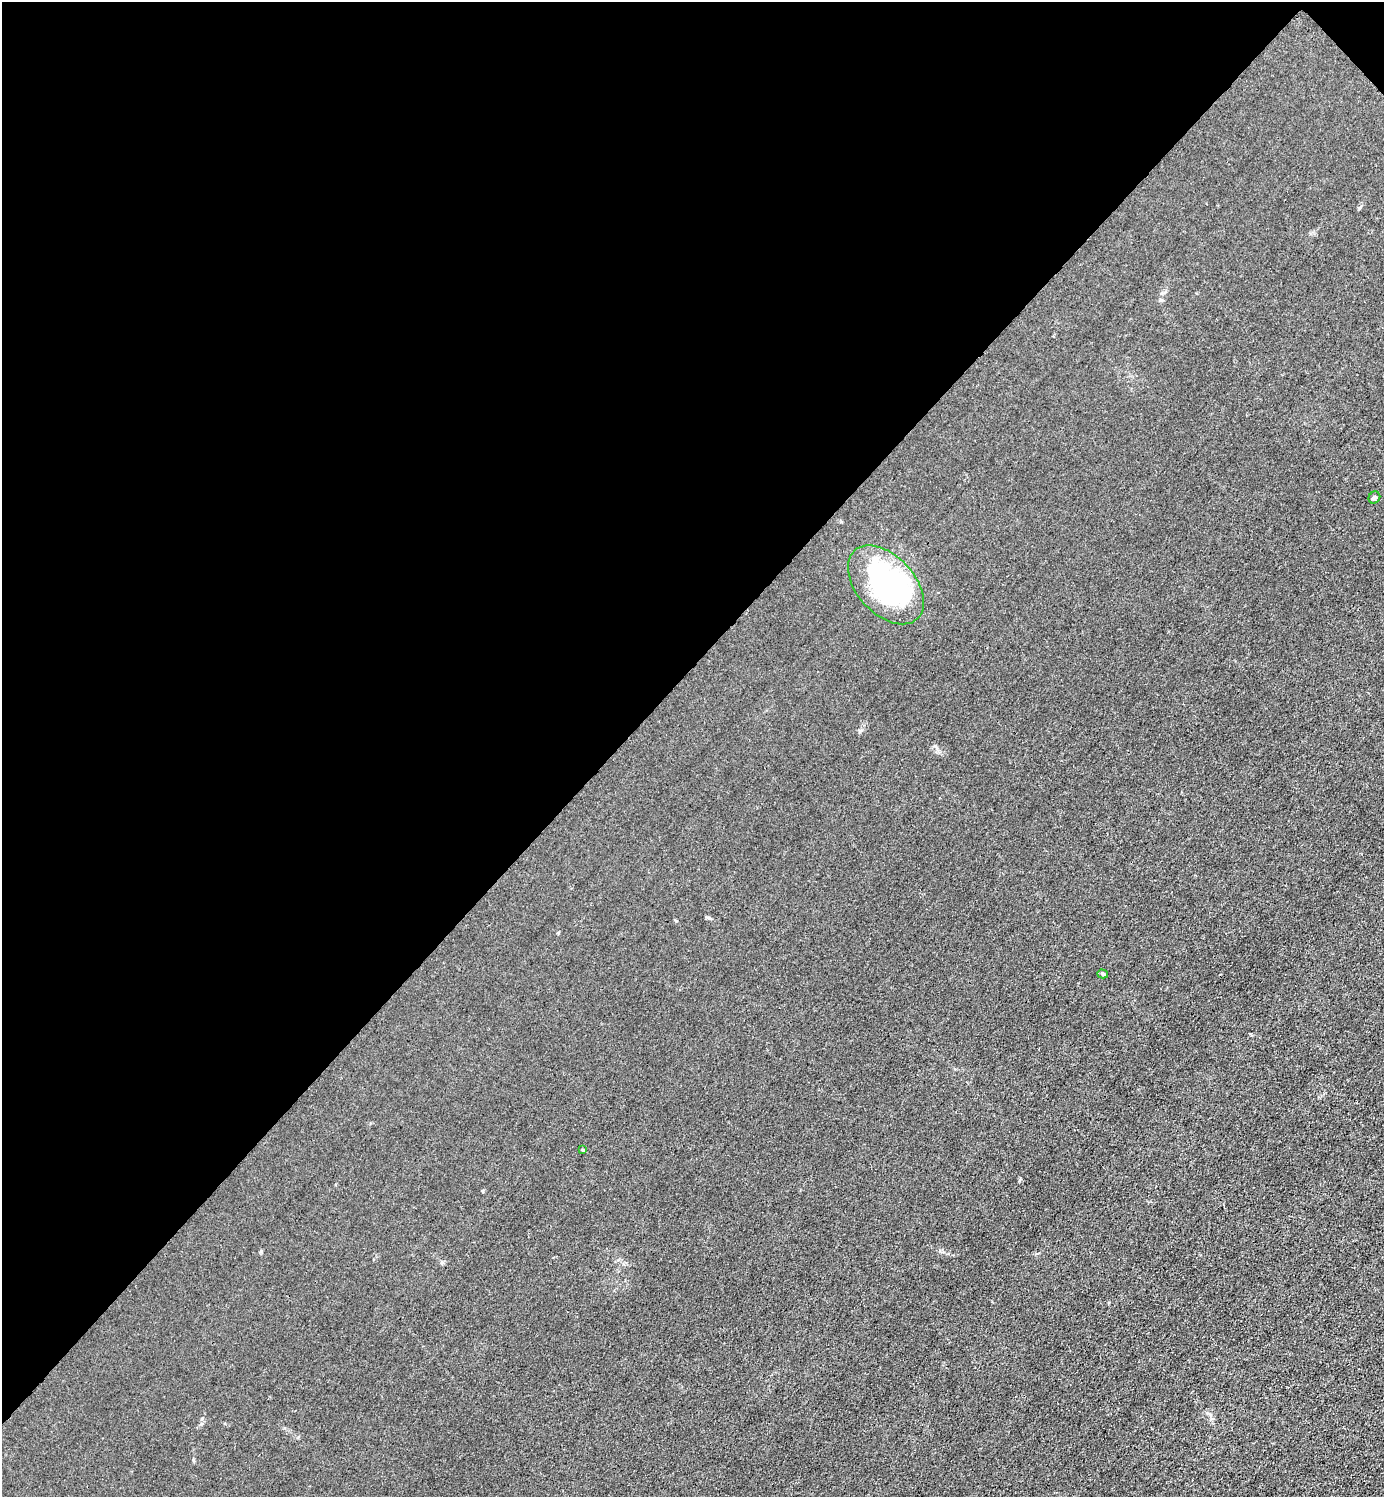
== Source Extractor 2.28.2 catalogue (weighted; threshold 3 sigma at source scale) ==
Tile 2 of 4 x 4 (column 2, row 1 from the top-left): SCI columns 1683-3064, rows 4488-5982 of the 5985 x 5985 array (HDU 1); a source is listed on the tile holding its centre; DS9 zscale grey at full resolution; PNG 1386 x 1499 px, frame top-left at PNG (2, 2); each listed source drawn as its Kron ellipse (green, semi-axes under 4 px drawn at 4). Shown black and unused: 45% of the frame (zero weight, under 3 of 4 exposures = <1% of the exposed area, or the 3 px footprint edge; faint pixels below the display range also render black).
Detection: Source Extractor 2.28.2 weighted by HDU 2 'WHT'; one run over the whole footprint, this tile lists its part. Background 0.0221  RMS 0.0062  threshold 0.0279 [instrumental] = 3 sigma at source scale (4.5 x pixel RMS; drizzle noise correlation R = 1.50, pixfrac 1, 0.05/0.05 arcsec/px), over >= 5 px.
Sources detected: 5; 1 inside a brighter object's white glare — neither listed nor drawn; the other 4 listed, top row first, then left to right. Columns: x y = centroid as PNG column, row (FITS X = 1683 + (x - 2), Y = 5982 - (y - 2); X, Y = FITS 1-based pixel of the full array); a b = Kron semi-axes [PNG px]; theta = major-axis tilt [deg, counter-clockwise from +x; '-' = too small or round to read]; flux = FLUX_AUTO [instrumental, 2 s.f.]
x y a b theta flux
1374 497 6 5 - 1.2
886 585 46 29 -47 120
1103 974 5 4 - 0.91
583 1150 3 3 - 0.67